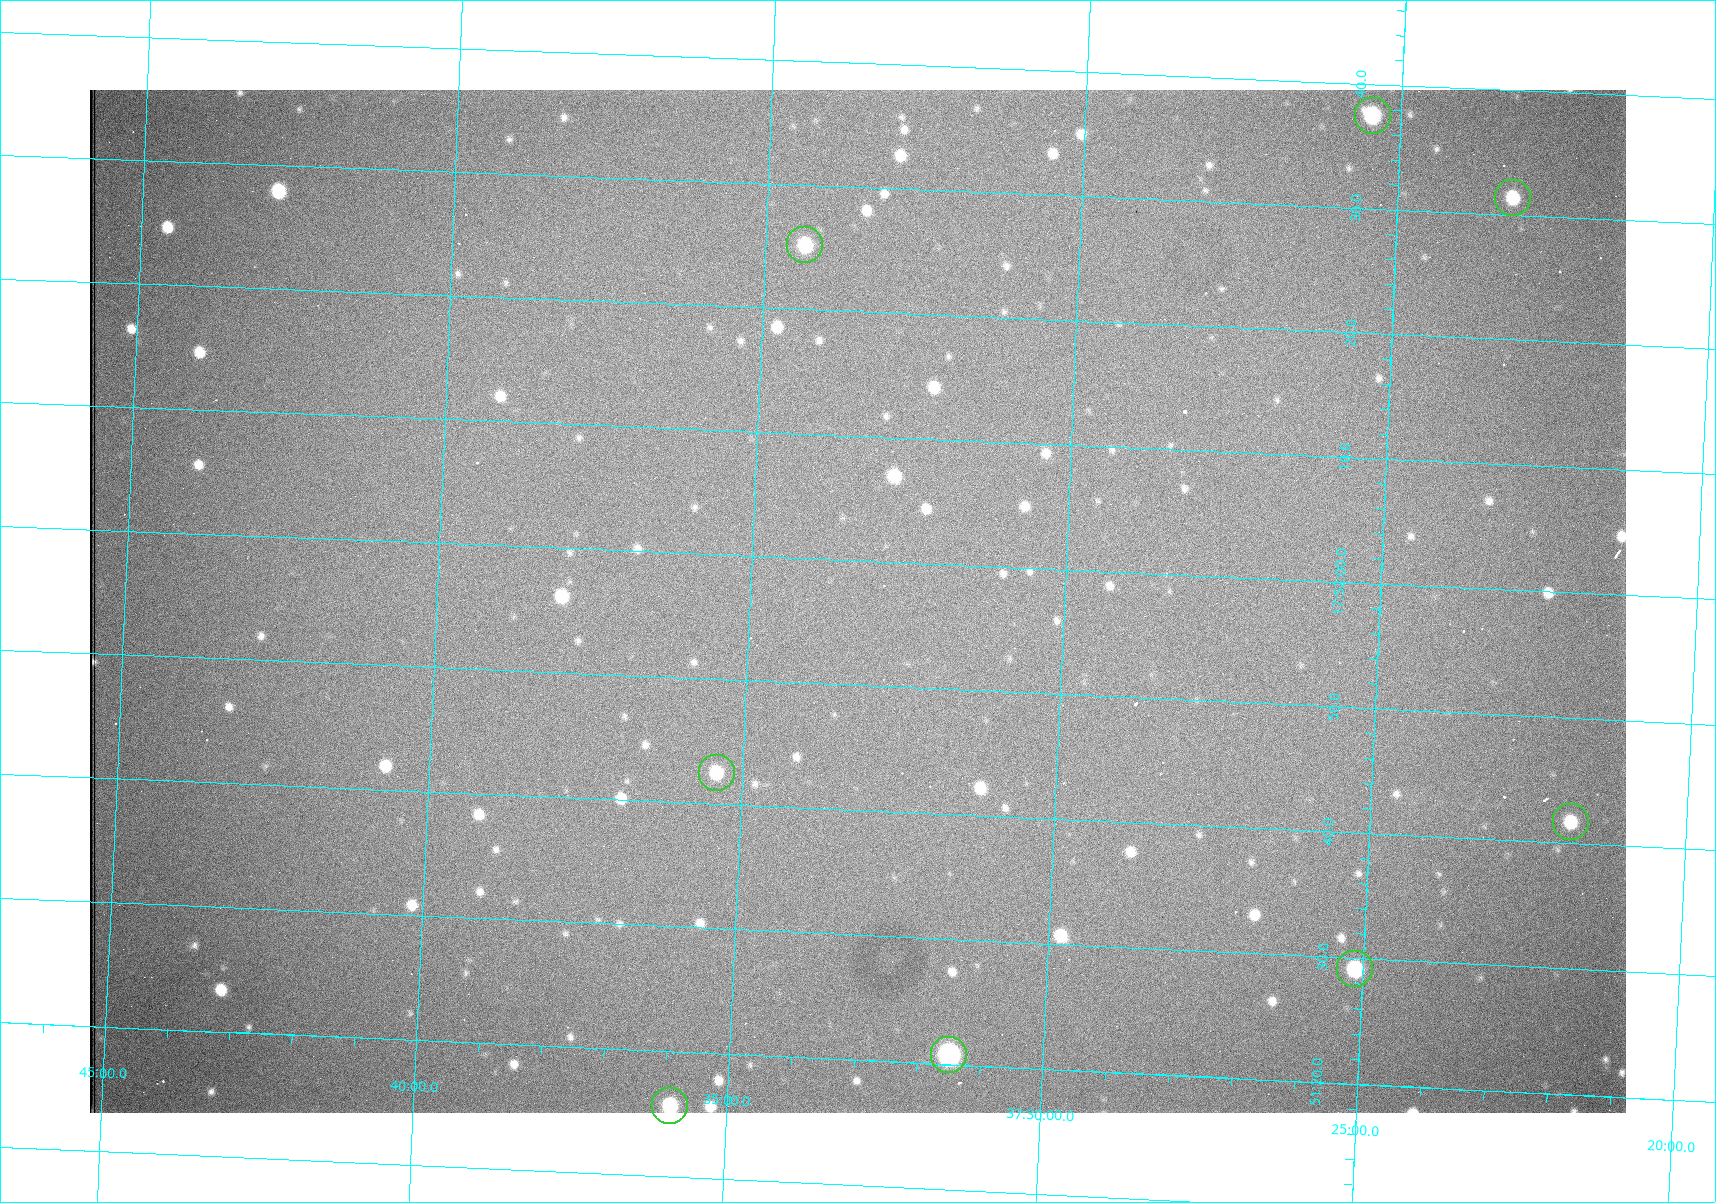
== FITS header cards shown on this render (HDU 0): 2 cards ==
NAXIS1  =                 1536 /fastest changing axis
NAXIS2  =                 1023 /next to fastest changing axis

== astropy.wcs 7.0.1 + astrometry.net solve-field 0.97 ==
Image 1536 x 1023 px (HDU 0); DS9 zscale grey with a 90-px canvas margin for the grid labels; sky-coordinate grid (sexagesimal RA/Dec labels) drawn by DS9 from the SOLVED WCS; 8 Tycho-2 reference stars matched to detected sources circled (green)
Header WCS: RA---TAN/DEC--TAN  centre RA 17:51:57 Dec +37:33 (267.99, +37.55 deg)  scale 0.958 arcsec/px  FOV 24.5' x 16.3'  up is +87 deg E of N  parity flipped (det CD > 0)
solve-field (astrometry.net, Tycho-2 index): VERIFIED the header's WCS against the Tycho-2 star catalogue (8 matches, 0 conflicts) and refined it, rather than solving blind
Solved WCS: RA---TAN-SIP/DEC--TAN-SIP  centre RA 17:51:57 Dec +37:33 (267.99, +37.55 deg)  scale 0.956 arcsec/px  FOV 24.5' x 16.3'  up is +87 deg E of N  parity flipped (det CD > 0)
The solver's refit moves the header's centre by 1 arcsec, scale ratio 0.9972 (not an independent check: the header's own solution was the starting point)
Tycho-2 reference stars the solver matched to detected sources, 8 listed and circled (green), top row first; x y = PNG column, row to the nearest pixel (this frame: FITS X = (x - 90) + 1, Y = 1023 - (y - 90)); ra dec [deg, ICRS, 3 dp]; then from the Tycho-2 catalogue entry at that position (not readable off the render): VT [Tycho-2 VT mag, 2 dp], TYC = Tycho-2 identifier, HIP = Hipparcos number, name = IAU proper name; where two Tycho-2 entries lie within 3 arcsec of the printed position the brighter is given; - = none
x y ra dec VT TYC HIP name
1373 116 268.156 +37.424 11.25 2620-712-1 - -
1513 198 268.131 +37.386 12.62 2620-526-1 - -
805 245 268.105 +37.573 11.82 3089-995-1 - -
717 773 267.927 +37.590 11.84 3089-1137-1 - -
1571 822 267.924 +37.364 11.94 2620-391-1 - -
1355 969 267.871 +37.419 11.35 2620-812-1 - -
949 1055 267.836 +37.525 9.96 3089-889-1 - -
670 1106 267.815 +37.598 11.54 3089-1081-1 - -